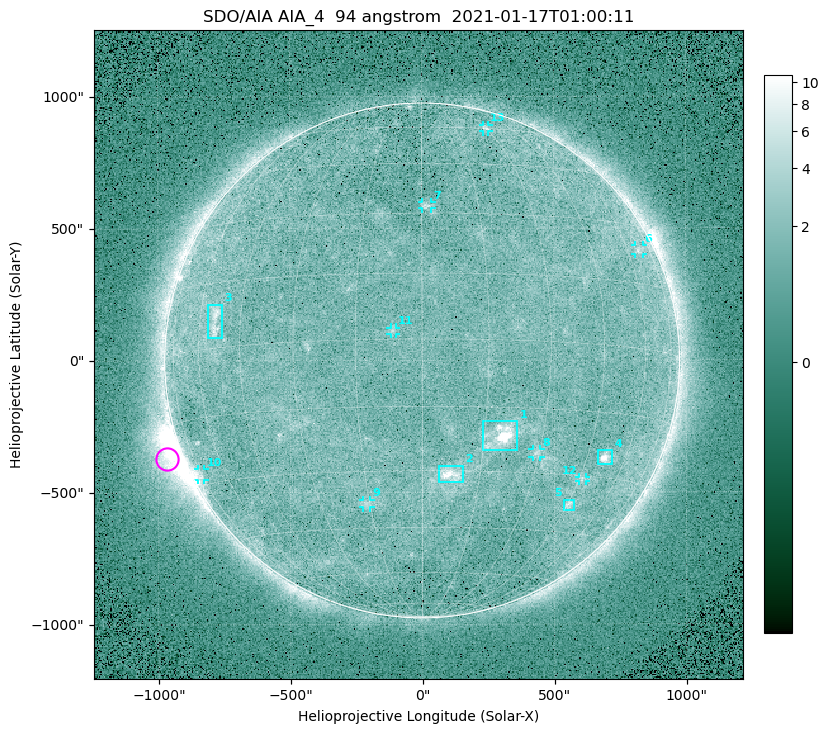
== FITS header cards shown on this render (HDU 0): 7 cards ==
TELESCOP= 'SDO/AIA '
INSTRUME= 'AIA_4   '
WAVELNTH=                   94
WAVEUNIT= 'angstrom'
DATE-OBS= '2021-01-17T01:00:11.12'
CTYPE1  = 'HPLN-TAN'
CTYPE2  = 'HPLT-TAN'

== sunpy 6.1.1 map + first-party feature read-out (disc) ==
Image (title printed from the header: SDO/AIA AIA_4  94 angstrom  2021-01-17T01:00:11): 512 x 512 px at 4.8 arcsec/px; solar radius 976 arcsec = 203 px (full disc in frame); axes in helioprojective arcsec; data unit not stated in the header (colour bar unlabelled)
Orientation: roll -0.138 deg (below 1 deg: not rotated)
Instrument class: DISC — disc imager (sunpy class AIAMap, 94 A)
Bright regions (active regions / flare kernels): reference = the median radial profile (limb darkening/brightening removed); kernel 5 px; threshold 5 sigma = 1.89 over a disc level ~1.64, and >= 1.15x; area >= 9 px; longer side >= 5 px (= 24 arcsec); searched inside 0.97 R_sun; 13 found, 13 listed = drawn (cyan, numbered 1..; 8 of them under ~33 arcsec drawn as corner ticks so the feature stays visible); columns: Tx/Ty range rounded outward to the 10 arcsec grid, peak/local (2 s.f.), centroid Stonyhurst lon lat
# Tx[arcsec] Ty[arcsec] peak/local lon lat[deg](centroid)
1 230..360 -340..-230 13 +19 -22
2 60..160 -460..-400 6.9 +7 -31
3 -810..-750 90..220 4.6 -54 +6
4 660..720 -400..-340 7.3 +52 -25
5 530..580 -570..-530 3.7 +46 -37
6 810..840 400..440 2.8 +66 +23
7 0..40 570..600 2.9 +1 +32
8 420..450 -370..-330 2.5 +29 -25
9 -230..-190 -560..-530 2.5 -16 -38
10 -850..-820 -450..-410 2.8 -75 -27
11 -120..-100 100..130 2.6 -7 +2
12 590..620 -460..-440 2.6 +46 -31
13 230..260 870..890 2.5 +30 +60
Off-limb structures (1.02-1.3 R_sun): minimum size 50 px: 4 found; the strongest spans PA ~95..130 deg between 1.02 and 1.22 R_sun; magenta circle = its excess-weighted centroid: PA ~110 deg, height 1.06 R_sun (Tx ~-970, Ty ~-370 arcsec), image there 5.7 x the reference